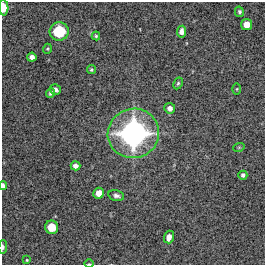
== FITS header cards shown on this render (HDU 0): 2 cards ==
NAXIS1  =                  263 / FITS: X Dimension
NAXIS2  =                  263 / FITS: Y Dimension

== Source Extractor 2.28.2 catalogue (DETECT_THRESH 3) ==
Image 263 x 263 px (HDU 0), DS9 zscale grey, 1 PNG px = 1 image px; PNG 267 x 267 px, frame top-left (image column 1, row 263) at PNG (2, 2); each listed source drawn as its Kron ellipse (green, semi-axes under 4 px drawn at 4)
Background 13100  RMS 360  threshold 1070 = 3 sigma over >= 5 px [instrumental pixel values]
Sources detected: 26; all 26 listed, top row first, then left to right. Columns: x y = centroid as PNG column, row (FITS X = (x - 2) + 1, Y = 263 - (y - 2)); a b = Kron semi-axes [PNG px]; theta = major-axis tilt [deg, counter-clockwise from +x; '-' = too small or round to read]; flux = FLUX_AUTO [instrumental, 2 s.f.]
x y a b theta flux
3 8 8 5 -88 3.5e+05
239 12 5 4 - 5.0e+04
247 24 5 5 - 2.4e+05
59 31 9 9 - 9.3e+05
182 32 6 4 81 1.2e+05
96 36 4 4 - 3.4e+04
47 49 5 3 - 2.6e+04
32 57 4 4 - 1.2e+05
91 70 4 4 - 3.6e+04
178 83 6 4 63 3.7e+04
55 89 6 5 - 8.6e+04
237 89 6 4 89 2.2e+04
51 93 5 4 - 5.6e+04
170 108 5 5 - 1.2e+05
133 133 26 24 19 4.8e+06
239 147 6 3 19 2.4e+04
75 166 5 4 - 1.1e+05
243 175 4 4 - 6.7e+04
3 186 4 3 - 9.2e+04
99 193 5 5 - 2.1e+05
116 196 8 5 -14 7.5e+04
52 227 7 6 - 4.2e+05
169 237 6 5 - 1.5e+05
3 247 7 4 86 5.3e+04
27 260 3 2 - 2.0e+04
89 264 5 3 - 2.2e+04
At the frame edge (FLAGS 8, measured only in part): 4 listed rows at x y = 3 8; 3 186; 3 247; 89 264